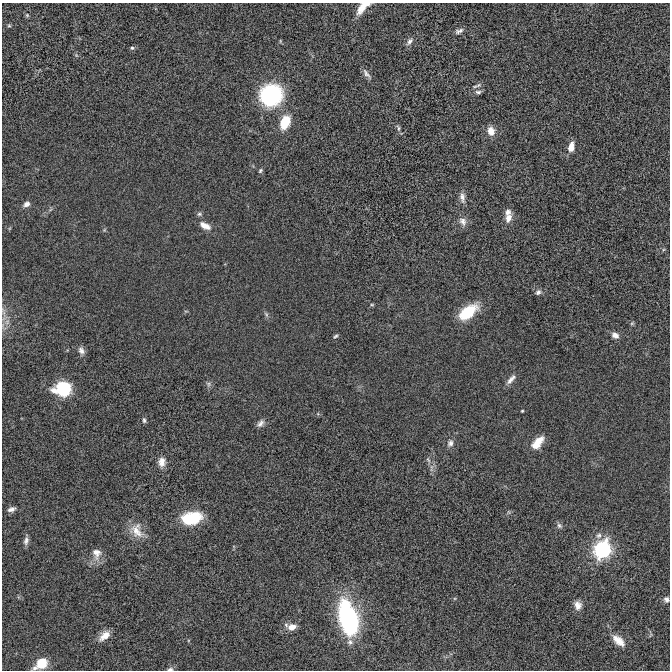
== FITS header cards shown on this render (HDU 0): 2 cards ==
NAXIS1  =                  668 / Axis length
NAXIS2  =                  668 / Axis length

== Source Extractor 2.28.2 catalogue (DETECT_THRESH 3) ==
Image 668 x 668 px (HDU 0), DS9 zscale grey, 1 PNG px = 1 image px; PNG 672 x 672 px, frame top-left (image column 1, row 668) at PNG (2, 3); no overlay
Background 5.14e-05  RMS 0.0017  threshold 0.0051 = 3 sigma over >= 5 px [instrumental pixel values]
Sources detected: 61; all 61 listed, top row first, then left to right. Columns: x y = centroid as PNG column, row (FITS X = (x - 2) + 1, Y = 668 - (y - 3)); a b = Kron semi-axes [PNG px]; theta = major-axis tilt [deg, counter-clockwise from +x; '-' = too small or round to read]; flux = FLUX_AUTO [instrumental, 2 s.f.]
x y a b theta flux
362 7 19 8 47 1.5
27 15 5 5 - 0.15
9 26 6 4 -1 0.14
459 31 11 5 22 0.39
410 41 11 6 55 0.45
132 48 5 5 - 0.19
366 74 17 6 -53 0.5
475 86 11 3 22 0.23
478 92 8 5 -6 0.29
271 95 17 16 - 14
285 122 13 8 67 3.4
398 128 10 4 -77 0.25
491 131 11 8 -80 1
571 147 11 6 78 1.2
260 171 7 5 58 0.19
462 197 14 7 -80 0.57
26 204 9 6 26 0.51
507 212 8 8 - 0.54
199 214 7 5 1 0.22
508 218 12 8 67 0.87
463 221 12 9 -60 0.7
205 226 14 7 -28 1
104 230 6 3 71 0.12
538 292 8 6 43 0.34
372 305 5 3 - 0.12
3 311 12 3 -80 0.39
468 312 17 9 37 5.7
266 314 7 4 -46 0.22
7 322 8 6 47 0.44
632 323 6 4 45 0.14
615 335 9 7 -29 0.6
335 336 7 4 37 0.19
81 350 11 7 -56 0.53
511 379 16 6 48 0.62
208 384 7 5 -62 0.26
63 388 12 11 - 7.7
54 390 10 6 -29 0.68
522 411 3 3 - 0.11
144 420 7 4 -83 0.24
260 423 11 7 46 0.49
538 442 17 8 49 1.7
450 443 10 8 71 0.51
428 460 8 5 -64 0.27
162 462 12 9 88 0.85
11 509 10 6 17 0.45
191 518 21 12 11 5
559 526 8 6 -54 0.31
137 531 22 15 -68 1.8
599 535 9 7 42 0.45
26 541 11 6 80 0.43
602 550 8 7 - 34
96 553 15 11 -83 1.1
666 599 7 6 - 0.41
578 605 11 9 -77 0.78
348 619 25 12 -75 27
292 627 9 7 12 1
104 636 14 8 41 1.1
618 641 20 10 -42 1.5
350 642 8 8 - 0.46
41 663 13 8 34 2.8
170 669 8 5 8 0.25
At the frame edge (FLAGS 8, measured only in part): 3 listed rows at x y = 362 7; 666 599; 170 669